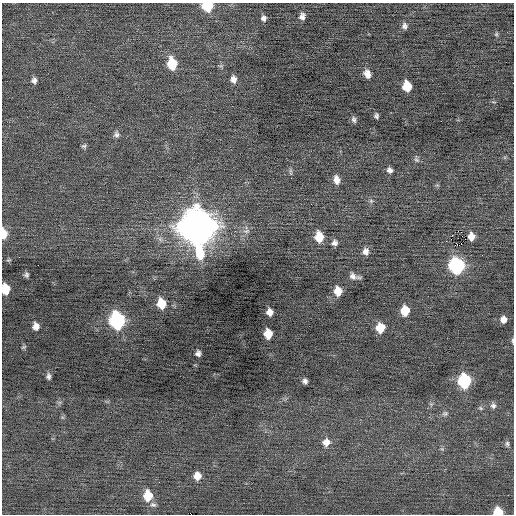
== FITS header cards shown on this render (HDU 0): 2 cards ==
NAXIS1  =                  512 / Axis length
NAXIS2  =                  512 / Axis length

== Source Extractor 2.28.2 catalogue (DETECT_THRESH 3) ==
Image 512 x 512 px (HDU 0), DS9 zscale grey, 1 PNG px = 1 image px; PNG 516 x 516 px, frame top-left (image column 1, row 512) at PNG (2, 3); no overlay
Background -0.00154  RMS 0.71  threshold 2.13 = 3 sigma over >= 5 px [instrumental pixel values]
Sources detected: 60; all 60 listed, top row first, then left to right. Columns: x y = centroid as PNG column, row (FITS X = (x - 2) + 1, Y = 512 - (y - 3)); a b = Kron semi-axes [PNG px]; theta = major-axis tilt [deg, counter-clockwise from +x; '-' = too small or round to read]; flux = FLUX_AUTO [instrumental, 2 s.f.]
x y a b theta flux
207 6 8 7 - 1700
302 16 8 7 - 210
263 18 7 6 - 160
405 26 7 6 - 160
496 34 6 5 - 62
172 64 10 8 -82 1400
367 74 9 7 -65 330
233 79 8 7 - 250
34 80 8 6 -82 170
407 86 9 7 -81 1000
376 116 6 5 - 98
354 119 8 5 -72 120
441 121 2 2 - 31
116 134 9 7 -88 160
84 146 7 5 14 88
416 160 8 6 -40 100
390 170 7 6 - 160
290 171 7 4 72 82
336 180 9 7 -79 330
371 201 6 5 - 88
198 227 16 13 -80 110000
458 231 2 2 - 1400
4 233 11 6 -85 480
471 236 7 6 - 360
319 237 10 8 -84 870
451 239 2 2 - 210
446 241 2 2 - 130
334 243 8 7 - 180
457 244 4 2 - 45
461 244 2 2 - 29
366 251 8 7 - 260
457 266 9 8 - 8300
26 275 5 4 - 110
354 276 11 5 -15 240
5 289 8 6 -82 890
338 291 9 7 -81 590
161 303 9 8 - 960
405 310 8 7 - 990
269 312 6 6 - 290
117 320 11 8 -77 8400
503 320 6 6 - 290
36 326 8 7 - 290
380 328 8 7 - 970
268 334 8 6 -84 740
513 341 7 3 -86 72
24 347 7 4 27 70
198 353 5 5 - 160
48 376 7 5 -85 130
305 381 5 4 - 140
464 381 9 8 - 4900
493 406 8 7 - 160
481 408 6 5 - 83
445 414 8 7 - 130
326 442 10 9 - 370
507 444 9 5 -83 120
442 449 5 5 - 77
197 476 8 7 - 420
148 495 10 8 -88 980
153 505 8 6 -9 140
498 512 7 6 - 1400
At the frame edge (FLAGS 8, measured only in part): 5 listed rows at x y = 207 6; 4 233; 5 289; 513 341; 498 512